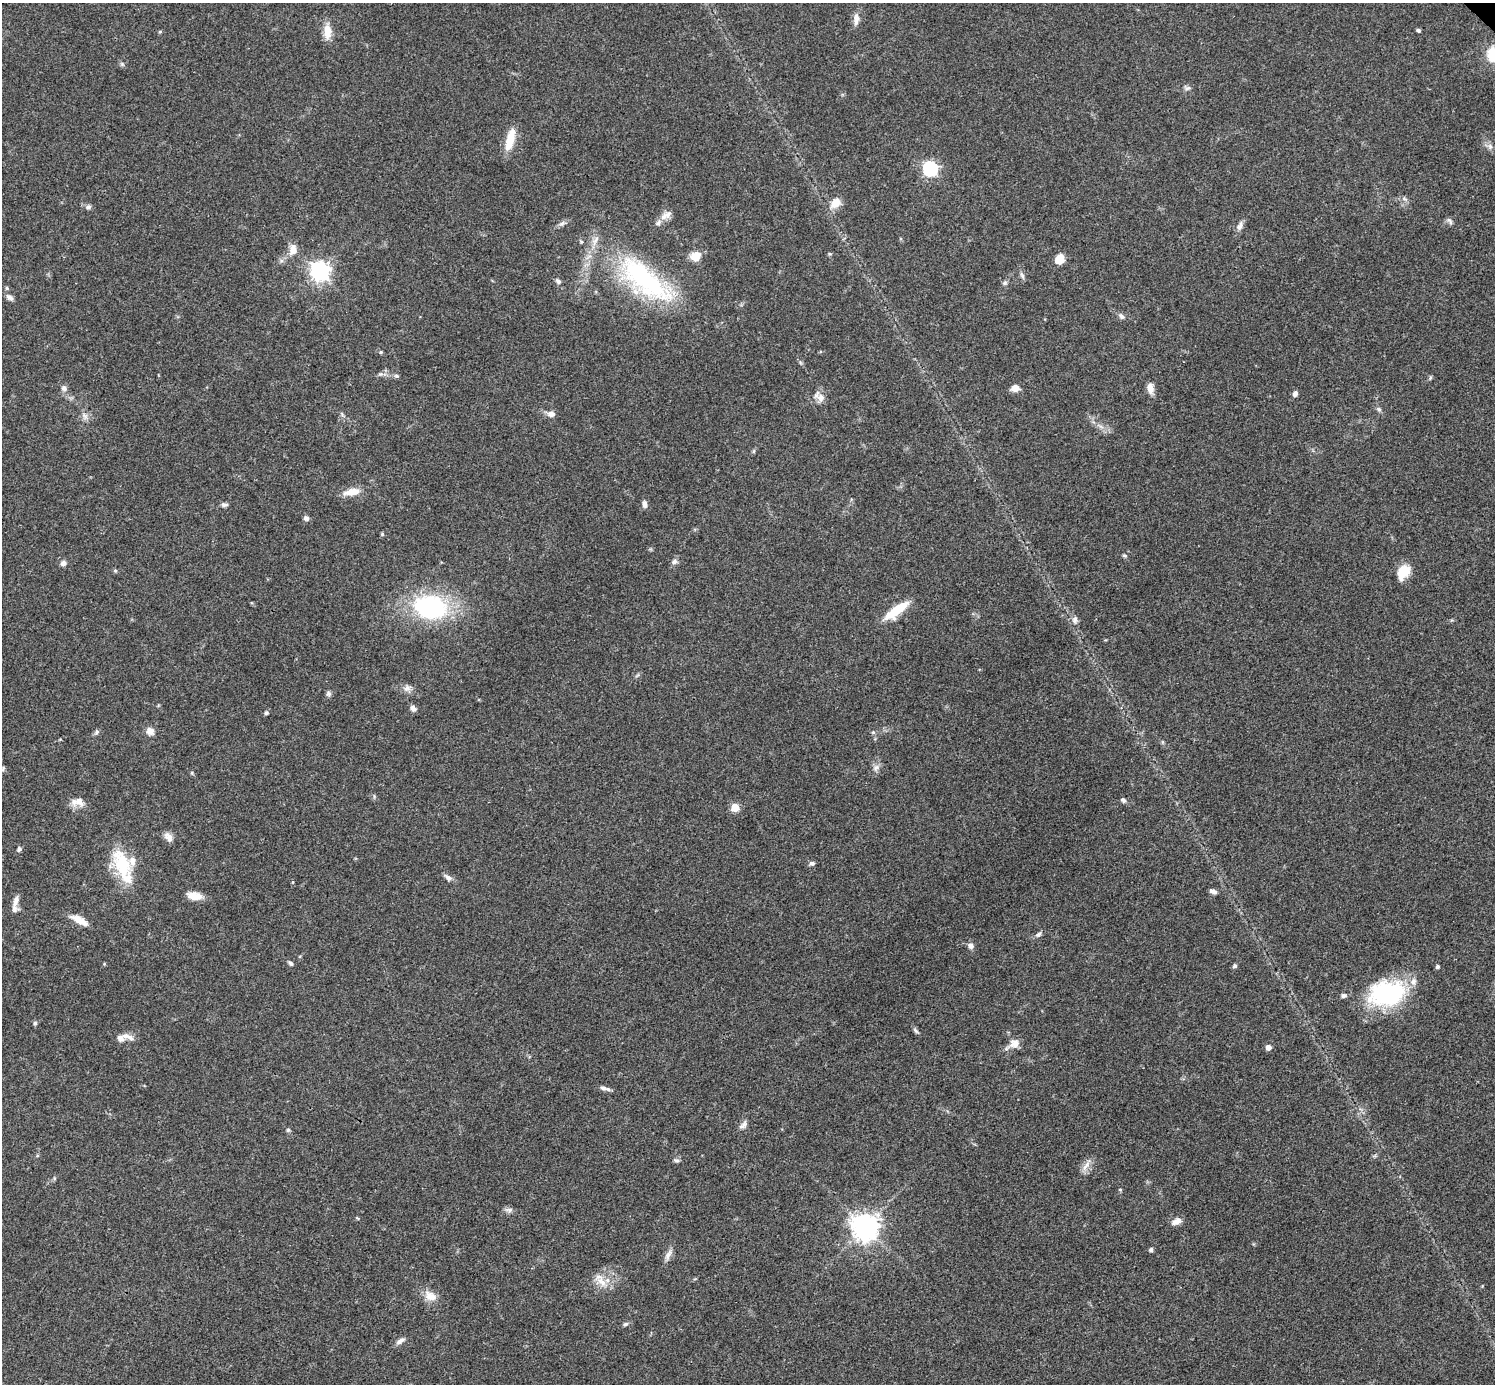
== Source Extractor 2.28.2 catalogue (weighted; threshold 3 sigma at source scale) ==
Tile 7 of 4 x 4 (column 3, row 2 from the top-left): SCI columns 2994-4486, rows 3062-4443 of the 5983 x 5983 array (HDU 1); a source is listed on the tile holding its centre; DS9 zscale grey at full resolution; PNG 1497 x 1386 px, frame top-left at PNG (2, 3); no overlay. Shown black and unused: <1% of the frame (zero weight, under 3 of 4 exposures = <1% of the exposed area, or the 3 px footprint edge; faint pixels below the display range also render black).
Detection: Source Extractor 2.28.2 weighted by HDU 2 'WHT'; one run over the whole footprint, this tile lists its part. Background 0.0564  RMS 0.0048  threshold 0.0218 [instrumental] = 3 sigma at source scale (4.5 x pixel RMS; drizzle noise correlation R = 1.50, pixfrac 1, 0.05/0.05 arcsec/px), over >= 5 px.
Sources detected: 112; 6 inside a brighter listed object's ellipse — not listed separately; the other 106 listed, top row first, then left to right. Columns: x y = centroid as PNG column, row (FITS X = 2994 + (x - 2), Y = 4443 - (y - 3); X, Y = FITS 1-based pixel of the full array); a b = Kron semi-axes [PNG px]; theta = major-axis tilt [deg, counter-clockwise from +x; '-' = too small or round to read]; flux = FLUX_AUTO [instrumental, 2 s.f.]
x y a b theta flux
856 19 17 7 87 3.4
1418 30 5 4 - 0.78
160 32 5 3 - 0.52
327 32 19 9 -87 5.9
1493 54 15 12 85 13
122 64 7 4 -46 0.87
1187 88 9 5 3 1.3
510 140 27 9 76 10
1490 146 8 6 -69 1.7
930 169 6 6 - 110
1405 199 9 5 -27 1.3
836 203 15 10 46 5.7
88 207 7 6 - 1.3
668 215 12 10 56 3.2
1449 221 10 5 -50 1.4
1240 226 13 6 65 2.3
293 250 15 9 80 4.6
830 254 5 3 - 0.51
696 257 11 11 - 6.4
1059 259 13 10 59 4.6
319 271 7 7 - 240
1022 276 10 4 -66 1.3
644 280 87 34 -39 78
558 281 8 6 -51 1.4
1005 283 6 6 - 1.1
7 288 5 4 - 0.67
10 297 11 6 -36 1.8
1122 316 9 6 -48 1.5
381 352 5 4 - 0.54
800 362 6 4 -71 0.73
380 374 6 5 - 1
396 376 7 5 -20 0.92
1430 377 7 4 71 0.71
64 388 8 7 - 1.7
1015 388 8 7 - 3.8
1150 388 13 8 -81 3.7
1295 394 6 5 - 1.7
821 398 16 9 -61 3.7
1379 409 7 6 - 1.1
551 414 9 7 -10 2.6
85 416 8 6 -45 1.8
1100 426 14 3 -30 1.6
754 451 6 4 88 0.66
352 492 22 9 11 6.1
645 504 9 6 -82 1.9
224 505 9 5 -2 1.2
306 518 6 6 - 1.6
382 534 5 5 - 0.55
1124 556 6 4 -18 0.75
674 561 8 6 43 1.8
63 563 7 6 - 1.7
115 571 6 4 -68 0.68
1403 572 19 12 60 8.6
430 607 26 18 -13 79
896 610 28 9 37 15
1075 620 10 7 78 2
407 688 10 8 24 2.3
328 694 7 7 - 1.2
413 708 8 6 -52 1.8
266 713 6 5 - 0.79
150 731 9 8 - 3.4
96 732 7 6 - 1.1
873 732 6 5 - 0.78
1162 742 6 4 -71 0.64
876 767 9 7 57 2.1
192 773 6 4 -73 0.59
1123 800 7 5 -42 1.2
79 801 14 12 -28 4.6
735 807 5 5 - 16
168 837 13 8 -54 3.1
19 849 6 5 - 1.2
812 863 8 6 1 1.1
123 865 40 19 -68 25
448 877 12 7 -43 1.8
1213 891 8 5 -22 1.8
194 896 16 8 -9 6.3
15 901 19 7 70 3.4
79 920 23 8 -29 5.8
1038 935 9 6 31 1.3
970 946 7 7 - 1.9
291 963 6 5 - 1.1
104 964 5 3 - 0.41
1235 966 5 5 - 1.1
1437 967 4 4 - 1.1
1387 993 41 27 10 54
1343 996 7 5 6 1.3
35 1023 5 5 - 0.85
915 1030 10 4 -46 1.1
128 1037 20 7 -20 3
1014 1044 18 10 30 4.5
1268 1047 5 5 - 3.1
603 1088 11 6 -12 2
743 1125 14 7 50 2.1
288 1130 6 4 43 0.72
676 1160 8 6 -20 1.2
1086 1166 18 6 53 3.3
1120 1189 5 3 - 0.47
509 1210 12 6 -2 1.6
1176 1221 13 7 29 3.2
865 1227 9 8 - 530
1151 1250 5 4 - 1.1
668 1255 18 6 64 2.8
602 1282 20 10 -45 5.8
430 1296 18 12 -29 5.4
625 1324 7 5 17 1
400 1341 13 5 33 2.1
Isophote crosses this tile's border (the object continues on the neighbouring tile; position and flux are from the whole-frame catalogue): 1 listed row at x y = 1493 54